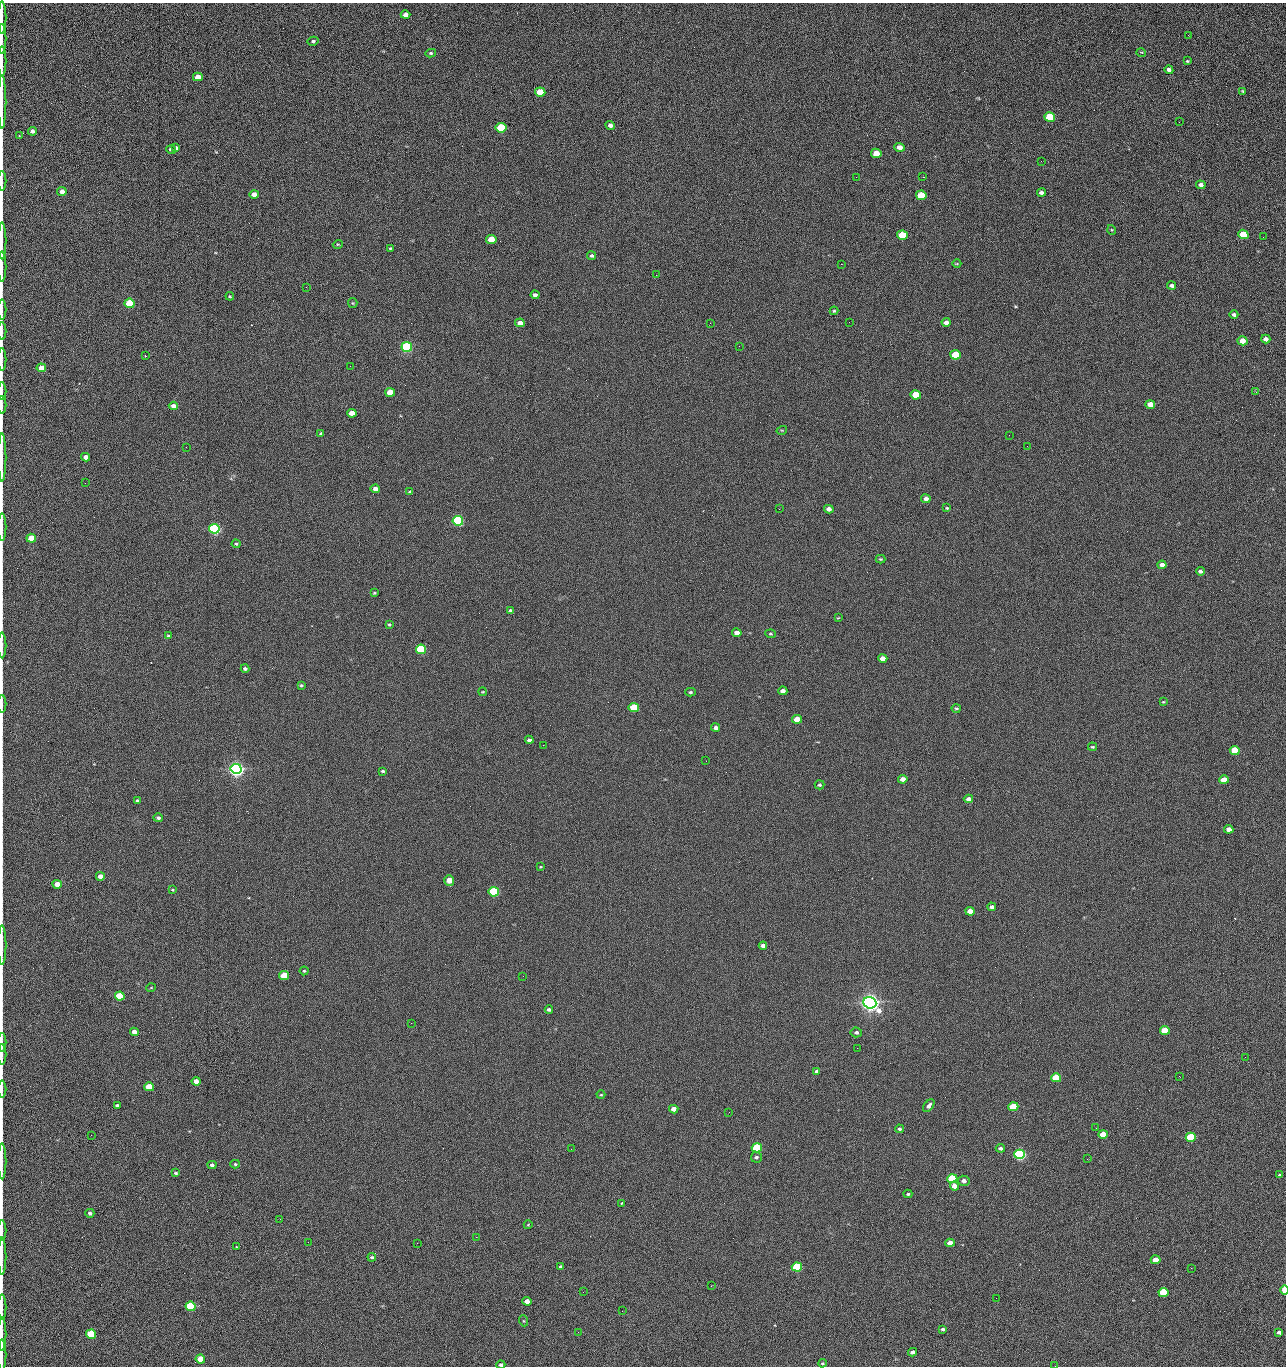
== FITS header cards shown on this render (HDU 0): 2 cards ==
NAXIS1  =                 1284 /fastest changing axis
NAXIS2  =                 1364 /next to fastest changing axis

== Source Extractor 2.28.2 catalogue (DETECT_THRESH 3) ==
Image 1284 x 1364 px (HDU 0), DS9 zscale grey, 1 PNG px = 1 image px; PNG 1288 x 1368 px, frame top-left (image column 1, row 1364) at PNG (2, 3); each listed source drawn as its Kron ellipse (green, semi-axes under 4 px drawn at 4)
Background 126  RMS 14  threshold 43.4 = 3 sigma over >= 5 px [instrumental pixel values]
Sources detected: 228; all 228 listed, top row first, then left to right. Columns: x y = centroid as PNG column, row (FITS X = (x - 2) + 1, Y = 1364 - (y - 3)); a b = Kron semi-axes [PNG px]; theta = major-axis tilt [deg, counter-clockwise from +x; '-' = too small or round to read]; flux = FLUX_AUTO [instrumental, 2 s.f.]
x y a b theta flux
405 15 5 4 - 4.8e+03
2 18 16 2 90 3.1e+03
1188 35 2 2 - 1.3e+03
2 39 15 2 90 3.1e+03
313 41 5 4 - 1.5e+03
1141 52 5 3 - 7.7e+02
431 53 5 4 - 1.3e+03
2 61 15 2 90 2.7e+03
1187 61 4 4 - 9.5e+02
1169 70 4 4 - 2.8e+03
198 77 5 4 - 8.9e+03
1243 91 4 3 - 1.1e+03
540 92 5 4 - 2.4e+04
2 102 26 2 90 4.8e+03
1050 117 5 5 - 4.5e+04
1179 122 2 2 - 1.2e+03
610 125 5 4 - 3.9e+03
501 128 5 4 - 5.5e+04
32 131 4 4 - 3.0e+03
19 136 3 2 - 8.3e+02
900 147 5 4 - 6.4e+03
176 148 3 3 - 7.2e+03
171 150 5 3 - 3.5e+03
876 153 5 4 - 1.7e+04
1041 161 2 2 - 1.9e+03
856 177 2 2 - 2.4e+03
923 177 2 2 - 3.1e+04
2 181 10 2 90 1.8e+03
1201 185 4 4 - 3.8e+03
62 191 4 4 - 5.1e+03
1041 193 4 3 - 2.7e+03
254 194 5 4 - 6.0e+03
921 195 5 4 - 2.9e+04
1112 230 5 3 - 8.3e+02
1243 234 5 4 - 2.5e+04
902 235 5 4 - 4.2e+04
1263 237 2 2 - 7.8e+02
491 239 5 4 - 2.0e+04
2 241 18 2 90 3.2e+03
338 244 5 3 - 8.5e+02
390 248 3 2 - 9.4e+02
592 256 4 4 - 1.6e+03
841 264 2 2 - 2.7e+04
957 264 4 3 - 8.1e+02
2 267 15 2 90 2.5e+03
656 275 2 2 - 6.5e+02
1172 285 4 3 - 2.7e+03
306 287 2 2 - 8.3e+02
535 295 4 4 - 2.9e+03
230 296 4 3 - 9.2e+02
129 303 5 4 - 5.3e+04
353 303 5 4 - 9.4e+02
2 309 10 2 90 1.5e+03
834 311 4 4 - 1.1e+03
1234 315 4 3 - 2.2e+03
849 322 2 2 - 6.5e+02
946 322 4 4 - 3.8e+03
520 323 5 4 - 5.1e+03
710 323 2 2 - 3.6e+03
2 331 9 2 90 1.4e+03
1266 339 4 4 - 4.5e+03
1242 341 5 4 - 1.1e+04
739 346 2 2 - 4.4e+02
407 347 5 5 - 1.6e+05
955 355 5 4 - 4.1e+04
145 356 3 3 - 8.3e+02
2 359 11 2 90 2.0e+03
350 366 2 2 - 2.4e+03
41 368 5 4 - 1.2e+04
2 391 8 2 90 1.4e+03
390 392 5 4 - 2.0e+04
1256 392 3 2 - 1.6e+03
916 395 5 4 - 3.4e+04
1150 404 5 4 - 1.0e+04
2 405 9 2 90 1.3e+03
173 406 5 4 - 4.9e+03
352 413 5 4 - 9.5e+03
782 430 5 3 - 8.3e+02
321 434 4 3 - 1.6e+03
1009 435 2 2 - 3.5e+03
1027 446 2 2 - 4.3e+02
186 447 2 2 - 2.8e+03
86 457 4 4 - 6.0e+03
2 458 24 2 90 4.2e+03
85 483 2 2 - 8.9e+02
375 489 4 4 - 5.5e+03
410 492 3 3 - 1.5e+03
926 499 5 4 - 3.7e+03
947 508 4 3 - 1.0e+03
779 509 2 2 - 5.5e+02
829 509 5 4 - 5.0e+03
458 521 5 5 - 2.0e+05
2 527 14 2 90 2.4e+03
214 529 5 5 - 3.3e+05
31 538 5 4 - 2.0e+04
236 544 4 4 - 1.5e+03
880 559 5 4 - 1.0e+03
1162 565 4 4 - 5.3e+03
1200 571 4 4 - 2.3e+03
374 593 3 2 - 1.1e+03
510 611 4 3 - 1.6e+03
838 618 3 2 - 6.9e+02
389 624 4 3 - 1.1e+03
737 633 5 4 - 5.5e+03
771 634 5 3 - 1.1e+03
168 636 4 3 - 9.4e+02
2 645 13 2 90 2.1e+03
421 649 5 4 - 9.3e+04
883 658 4 4 - 7.5e+03
245 668 4 3 - 2.0e+03
301 685 3 3 - 1.2e+03
783 691 4 4 - 4.2e+03
483 692 4 2 - 8.1e+02
690 692 5 4 - 1.4e+03
1163 702 3 3 - 8.5e+02
2 704 9 2 90 1.3e+03
634 708 5 4 - 5.1e+04
956 708 4 3 - 1.1e+03
797 719 5 4 - 1.5e+04
716 728 4 3 - 3.6e+03
529 740 4 3 - 2.6e+03
543 745 2 2 - 3.4e+03
1092 747 4 3 - 1.2e+03
1235 750 5 4 - 2.8e+04
706 761 2 2 - 2.3e+03
236 769 5 5 - 6.9e+05
383 771 4 3 - 1.3e+03
903 779 4 4 - 5.9e+03
1224 780 5 4 - 1.3e+04
819 785 5 4 - 1.5e+03
968 799 5 4 - 4.2e+03
138 801 4 3 - 2.1e+03
158 818 5 4 - 2.4e+03
1229 829 4 4 - 6.2e+03
540 867 3 2 - 7.5e+02
100 876 4 4 - 5.5e+03
449 880 5 5 - 1.4e+04
57 884 4 4 - 1.0e+04
172 890 4 3 - 1.0e+03
494 892 5 4 - 1.3e+05
992 907 4 4 - 2.8e+03
970 911 5 4 - 1.0e+04
2 945 20 2 90 3.2e+03
763 946 4 4 - 3.7e+03
304 971 4 4 - 1.1e+03
284 976 5 4 - 3.4e+04
523 976 2 2 - 2.1e+03
151 988 5 3 - 7.1e+02
120 996 5 4 - 5.4e+04
870 1003 6 5 - 1.0e+06
549 1009 4 3 - 2.1e+03
411 1023 2 2 - 5.5e+03
1165 1030 5 4 - 3.0e+04
134 1032 4 4 - 6.4e+03
856 1032 6 5 - 2.5e+03
2 1042 9 2 90 1.6e+03
857 1048 2 2 - 1.4e+03
2 1055 10 2 90 1.7e+03
1245 1057 2 2 - 1.8e+03
817 1071 4 3 - 2.3e+03
1179 1076 2 2 - 2.7e+03
1056 1078 5 4 - 4.9e+04
196 1081 4 4 - 6.5e+03
149 1087 5 4 - 3.2e+04
2 1089 8 2 90 1.2e+03
601 1095 4 4 - 9.0e+02
117 1105 4 3 - 1.8e+03
929 1106 7 4 50 3.0e+03
1013 1107 5 4 - 4.5e+04
674 1109 4 4 - 9.0e+03
729 1112 3 2 - 9.7e+02
1096 1128 2 2 - 4.9e+02
899 1129 4 4 - 1.8e+03
1103 1134 5 4 - 1.7e+04
91 1135 2 2 - 2.5e+03
1191 1137 5 4 - 6.0e+04
757 1148 5 4 - 8.1e+04
1000 1148 4 4 - 2.3e+03
571 1149 2 2 - 9.0e+02
1019 1154 5 4 - 2.8e+05
756 1157 5 5 - 1.9e+03
1087 1159 3 2 - 1.1e+03
2 1161 18 2 90 2.9e+03
235 1164 5 4 - 1.3e+03
212 1165 4 4 - 2.7e+03
176 1173 4 3 - 1.4e+03
1279 1175 3 2 - 1.1e+03
952 1179 5 4 - 8.7e+04
964 1181 6 5 - 4.1e+03
954 1186 4 4 - 9.8e+03
908 1194 4 3 - 1.4e+03
621 1203 3 3 - 3.1e+03
90 1213 4 4 - 2.4e+03
280 1219 2 2 - 2.2e+03
528 1225 4 3 - 6.9e+02
2 1231 10 2 90 1.5e+03
476 1237 2 2 - 1.1e+04
308 1242 2 2 - 1.8e+03
417 1243 2 2 - 5.5e+03
950 1243 5 4 - 9.2e+03
236 1247 3 3 - 2.2e+03
2 1256 18 2 90 3.3e+03
372 1257 4 3 - 1.7e+03
1156 1260 5 4 - 1.4e+04
561 1267 3 3 - 1.5e+03
797 1267 5 4 - 8.3e+04
1191 1268 2 2 - 4.4e+02
711 1286 3 2 - 9.0e+02
1284 1290 4 3 - 2.9e+04
583 1292 2 2 - 4.5e+02
1163 1292 5 4 - 4.8e+04
996 1298 2 2 - 2.6e+03
527 1301 4 4 - 7.8e+03
190 1306 5 4 - 1.0e+05
2 1307 13 2 90 2.2e+03
622 1311 2 2 - 7.3e+02
524 1321 5 3 - 9.2e+02
943 1329 4 3 - 2.0e+03
578 1332 2 2 - 3.6e+03
1279 1332 4 3 - 3.2e+03
2 1334 17 2 90 3.2e+03
91 1334 5 4 - 5.6e+04
913 1352 4 4 - 3.5e+03
2 1355 15 2 90 2.8e+03
200 1359 5 4 - 1.9e+04
822 1363 4 3 - 1.0e+03
501 1365 4 4 - 1.9e+03
1055 1366 2 2 - 2.0e+03
At the frame edge (FLAGS 8, measured only in part): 29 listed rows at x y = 2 18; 2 39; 2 61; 2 102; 2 181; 2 241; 2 267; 2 309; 2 331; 2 359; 2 391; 2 405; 2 458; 2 527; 2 645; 2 704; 2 945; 2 1042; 2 1055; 2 1089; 2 1161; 2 1231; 2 1256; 1284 1290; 2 1307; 2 1334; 2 1355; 501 1365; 1055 1366

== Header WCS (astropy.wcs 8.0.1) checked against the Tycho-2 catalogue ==
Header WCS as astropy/WCSLIB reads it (CRVAL/CRPIX/CD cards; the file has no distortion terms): RA---TAN/DEC--TAN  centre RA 15:41:40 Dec +51:59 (235.42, +51.99 deg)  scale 1.26 arcsec/px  FOV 26.9' x 28.5'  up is +92 deg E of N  parity flipped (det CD > 0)
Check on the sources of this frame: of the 60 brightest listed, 10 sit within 2.0 arcsec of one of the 11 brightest Tycho-2 stars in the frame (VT <= 12.29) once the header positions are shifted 0.28 arcsec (0.23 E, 0.16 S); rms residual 1.02 arcsec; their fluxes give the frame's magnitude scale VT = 24.51 - 2.5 log10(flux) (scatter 0.17 mag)
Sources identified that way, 10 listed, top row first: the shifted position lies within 2.0 arcsec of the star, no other Tycho-2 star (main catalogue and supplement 1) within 4.0 arcsec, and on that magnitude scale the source's flux lands within +1.5 / -3 mag of the star's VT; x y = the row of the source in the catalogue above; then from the Tycho-2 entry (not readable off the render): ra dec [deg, ICRS J2000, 3 dp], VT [Tycho-2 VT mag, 2 dp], TYC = Tycho-2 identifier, HIP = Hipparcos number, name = IAU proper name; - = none
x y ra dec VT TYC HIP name
407 347 235.614 +52.064 11.61 3489-1132-1 - -
458 521 235.514 +52.049 11.19 3489-1407-1 - -
214 529 235.515 +52.133 11.12 3489-1380-1 - -
236 769 235.378 +52.130 9.31 3489-1322-1 76850 -
494 892 235.303 +52.042 11.52 3489-958-1 - -
870 1003 235.232 +51.912 9.59 3489-824-1 - -
1019 1154 235.143 +51.862 10.97 3489-1016-1 - -
952 1179 235.131 +51.886 12.29 3489-908-1 - -
797 1267 235.084 +51.941 11.45 3489-1346-1 - -
190 1306 235.075 +52.152 11.74 3489-912-1 - -